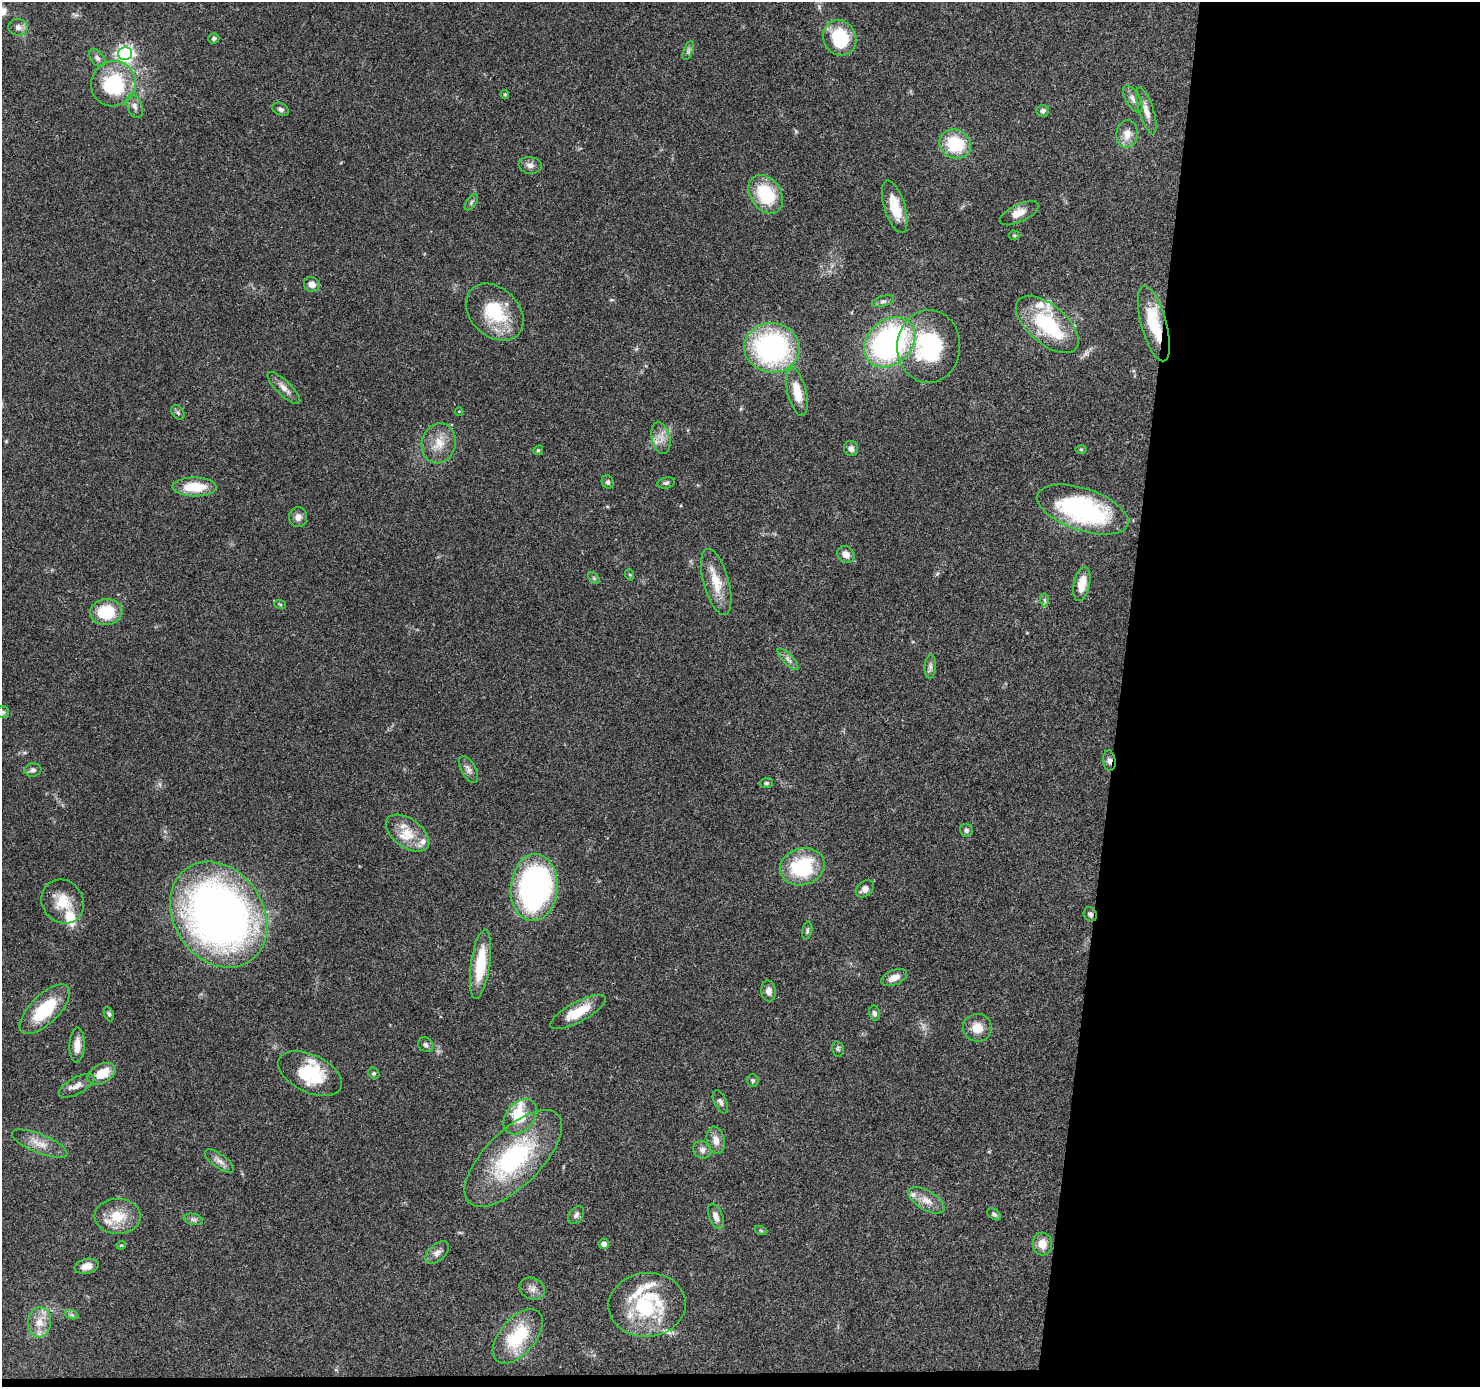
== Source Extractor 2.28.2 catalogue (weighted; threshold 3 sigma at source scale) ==
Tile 9 of 3 x 3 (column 3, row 3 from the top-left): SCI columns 2961-4438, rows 204-1588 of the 4440 x 4461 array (HDU 1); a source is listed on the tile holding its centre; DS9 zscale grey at full resolution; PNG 1482 x 1389 px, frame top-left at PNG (2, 2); each listed source drawn as its Kron ellipse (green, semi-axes under 4 px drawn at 4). Shown black and unused: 25% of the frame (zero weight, under 3 of 4 exposures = <1% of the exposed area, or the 3 px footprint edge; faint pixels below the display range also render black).
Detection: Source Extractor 2.28.2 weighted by HDU 2 'WHT'; one run over the whole footprint, this tile lists its part. Background 0.0572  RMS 0.0051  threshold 0.023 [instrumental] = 3 sigma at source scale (4.5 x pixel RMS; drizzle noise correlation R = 1.50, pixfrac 1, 0.05/0.05 arcsec/px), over >= 5 px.
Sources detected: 120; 1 inside a brighter object's white glare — neither listed nor drawn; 12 inside a brighter listed object's ellipse — not listed separately; the other 107 listed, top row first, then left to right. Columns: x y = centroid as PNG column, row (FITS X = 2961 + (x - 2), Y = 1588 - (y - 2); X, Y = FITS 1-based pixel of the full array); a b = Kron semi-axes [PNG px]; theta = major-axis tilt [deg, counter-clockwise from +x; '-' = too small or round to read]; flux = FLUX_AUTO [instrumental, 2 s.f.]
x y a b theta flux
18 27 9 8 - 2.7
214 38 5 5 - 1.2
840 38 18 16 -61 27
688 51 10 5 69 1.3
125 53 7 6 - 160
97 58 10 6 -51 1.8
113 84 23 22 - 38
505 94 4 3 - 0.54
1133 99 15 7 -60 2.7
135 106 12 7 -68 2.5
281 109 9 6 -27 1.6
1043 111 6 6 - 1.7
1146 111 24 7 -73 4.7
1127 134 14 10 83 5.3
955 144 16 14 -26 23
530 165 11 8 -7 2.5
766 194 21 15 -55 26
471 202 9 4 55 0.99
895 207 27 10 -73 13
1019 213 21 8 26 4.5
1014 235 5 5 - 0.66
312 284 8 7 - 3.6
883 301 11 5 17 1.4
495 312 33 24 -44 28
1047 324 38 19 -41 41
1154 324 39 12 -75 23
890 342 28 22 42 120
929 346 36 31 87 48
772 348 28 24 -6 96
284 388 22 7 -45 3.8
797 392 25 9 -77 11
459 411 4 3 - 0.37
178 412 8 5 -51 1.2
661 438 16 9 -78 4.8
439 443 20 17 73 9.2
851 449 8 7 - 2.1
1081 449 6 4 -1 0.58
538 450 5 4 - 0.69
608 482 7 5 -63 1.2
666 483 9 5 10 1.2
195 487 22 9 -1 15
1083 510 47 21 -19 83
298 517 10 9 - 3.1
846 554 9 8 - 3.6
630 575 6 3 -71 0.55
594 578 7 4 -45 0.73
716 582 34 12 -74 12
1082 584 17 8 78 7.9
1044 600 7 4 -89 1
280 604 6 3 -19 0.52
106 612 16 13 5 20
788 659 14 5 -46 2.1
930 667 12 5 86 1.8
3 712 6 6 - 1.1
1109 761 10 6 -84 1.8
469 769 14 7 -61 2.5
33 770 8 6 8 1.8
766 783 7 5 3 1
966 830 7 6 - 1.3
408 833 25 14 -36 11
802 867 23 18 17 35
534 888 33 23 85 130
865 889 10 7 38 2.8
63 902 23 20 -52 13
1090 914 7 6 - 1.8
219 915 56 44 -56 310
807 931 9 5 78 1.1
480 964 35 9 82 22
894 977 13 7 23 4.5
769 991 10 7 -86 2.8
45 1009 32 14 44 25
578 1012 31 10 28 14
874 1013 8 5 -78 1.5
109 1014 7 4 -67 0.91
977 1028 14 14 - 7.1
77 1045 18 7 88 4.9
426 1045 8 7 - 1.6
838 1049 7 5 -76 1.1
374 1073 6 5 - 0.85
102 1074 15 9 28 10
310 1074 34 19 -26 22
753 1081 6 5 - 0.92
77 1086 20 8 29 4.1
720 1102 12 6 -64 1.7
520 1117 20 14 50 10
716 1140 14 9 -79 4.3
40 1144 29 9 -22 6.9
702 1150 9 8 - 2.3
513 1158 62 28 45 66
219 1161 17 7 -36 3
926 1200 20 9 -30 5.7
994 1214 7 5 -38 1.2
576 1215 10 6 54 1.8
118 1216 23 17 0 13
716 1216 13 7 -69 3.5
193 1219 10 5 -13 1.4
761 1231 6 4 -19 0.73
604 1244 5 5 - 2.4
1042 1244 11 9 -84 6.1
121 1245 4 4 - 0.58
437 1252 14 8 42 2.9
87 1266 12 7 12 4
532 1289 13 10 -25 3.4
647 1305 38 32 6 44
72 1315 7 4 -18 0.86
39 1322 15 11 85 7.1
518 1336 32 18 49 28
Overlapping masked pixels (flux is a lower limit): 4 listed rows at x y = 1154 324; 1109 761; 1090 914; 219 915